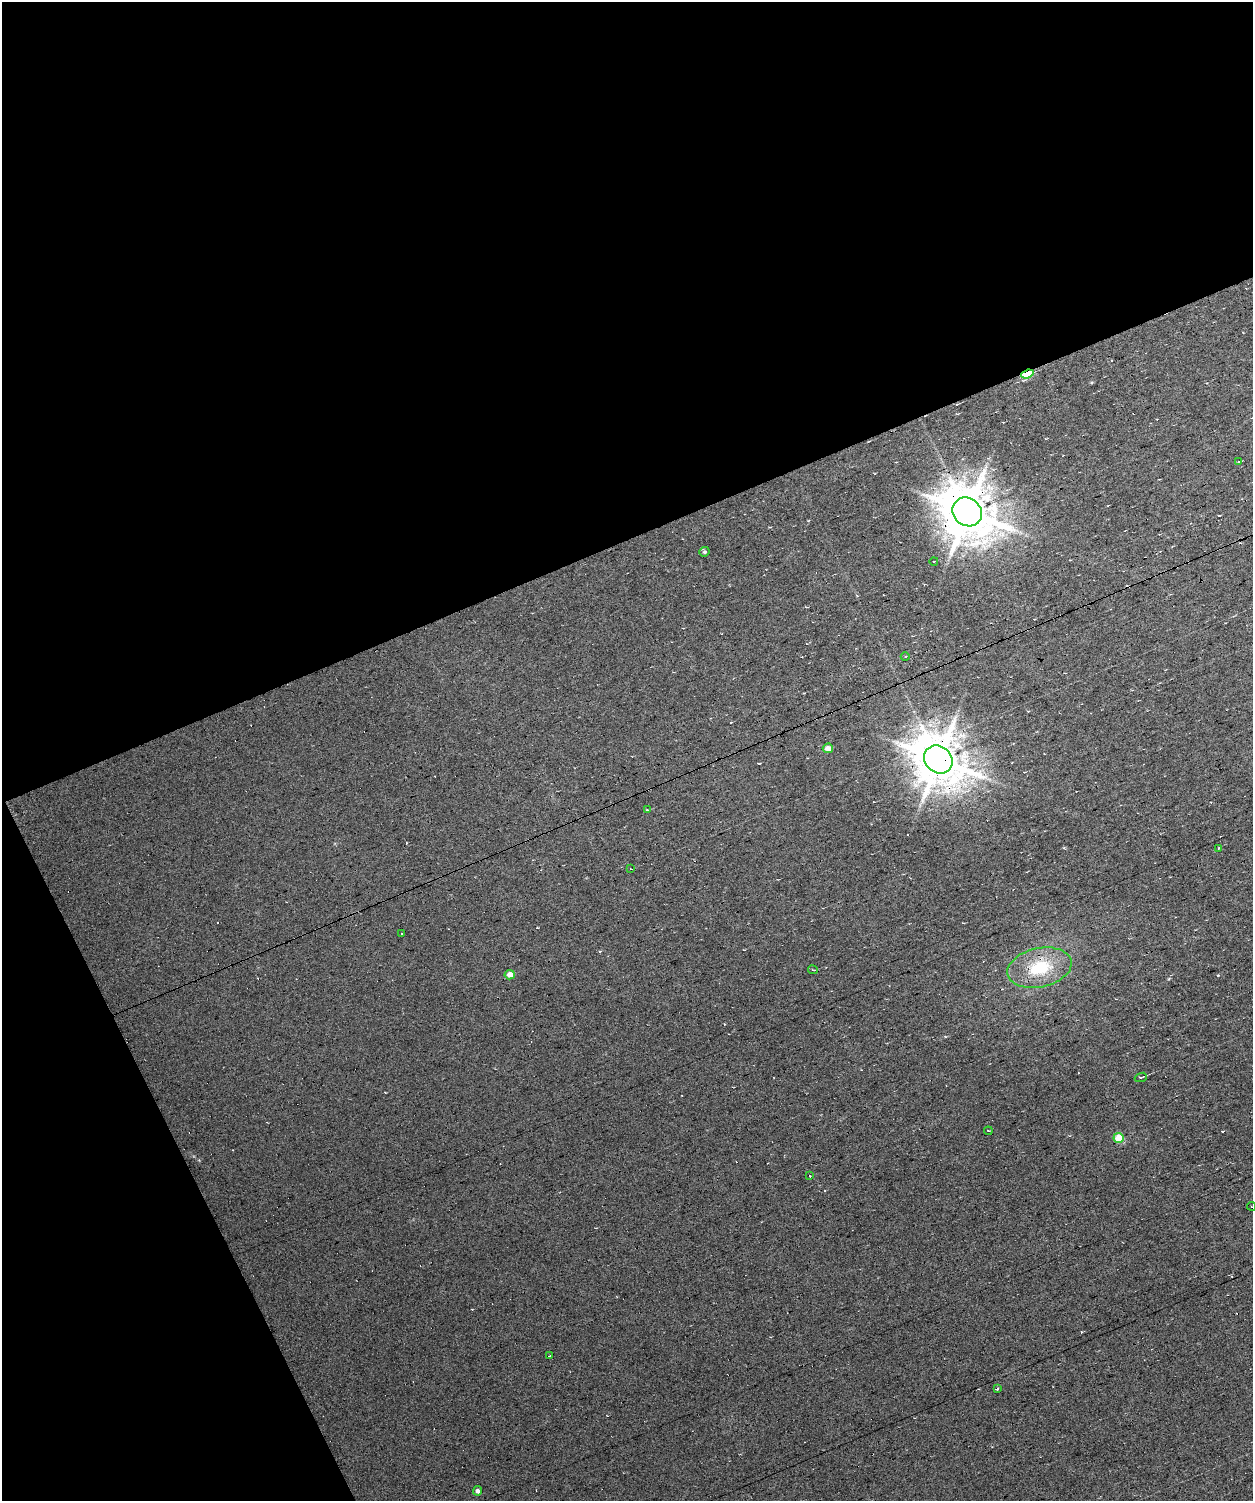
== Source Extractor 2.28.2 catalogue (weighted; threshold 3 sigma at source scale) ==
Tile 1 of 3 x 3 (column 1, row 1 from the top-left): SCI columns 1-1251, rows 3086-4584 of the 3753 x 4701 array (HDU 1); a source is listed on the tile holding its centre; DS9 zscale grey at full resolution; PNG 1255 x 1503 px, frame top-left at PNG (2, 2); each listed source drawn as its Kron ellipse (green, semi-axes under 4 px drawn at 4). Shown black and unused: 43% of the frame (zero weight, under 7 of 13 exposures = <1% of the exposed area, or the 3 px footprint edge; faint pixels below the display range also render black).
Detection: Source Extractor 2.28.2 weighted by HDU 2 'WHT'; one run over the whole footprint, this tile lists its part. Background 0.0151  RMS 0.0061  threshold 0.0249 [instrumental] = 3 sigma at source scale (4.09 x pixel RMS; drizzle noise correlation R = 1.36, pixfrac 0.8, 0.0396/0.0396 arcsec/px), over >= 5 px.
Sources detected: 39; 16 cosmic-ray / hot-pixel residue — neither listed nor drawn; the other 23 listed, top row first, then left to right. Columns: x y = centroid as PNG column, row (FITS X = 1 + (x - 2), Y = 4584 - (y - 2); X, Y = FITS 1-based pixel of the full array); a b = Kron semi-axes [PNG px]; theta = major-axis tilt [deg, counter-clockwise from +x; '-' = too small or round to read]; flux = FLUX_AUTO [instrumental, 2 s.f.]
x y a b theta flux
1027 374 6 4 20 20
1239 462 3 2 - 4
967 512 15 13 -40 2700
704 552 5 4 - 0.94
934 561 4 3 - 0.39
905 656 4 3 - 0.54
828 748 5 4 - 4.2
938 759 15 13 -40 2400
647 810 4 2 - 0.46
1219 848 3 3 - 1.3
630 869 3 2 - 0.59
402 934 3 2 - 0.72
1039 968 33 19 12 27
813 970 5 2 - 0.49
510 975 5 5 - 4.3
1141 1077 6 3 20 1.4
988 1131 4 2 - 0.45
1119 1138 5 5 - 13
810 1176 3 2 - 0.36
1251 1206 4 2 - 0.55
549 1356 3 2 - 0.83
997 1388 3 3 - 1.7
477 1491 5 4 - 2
Overlapping masked pixels (flux is a lower limit): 3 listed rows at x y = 1027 374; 967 512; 938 759
Isophote crosses this tile's border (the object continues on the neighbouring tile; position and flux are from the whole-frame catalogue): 1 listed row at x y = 1251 1206
Unlisted compact peaks at least as high as the median listed source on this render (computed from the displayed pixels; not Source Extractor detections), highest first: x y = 1091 382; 1064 848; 1169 979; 1222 1131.